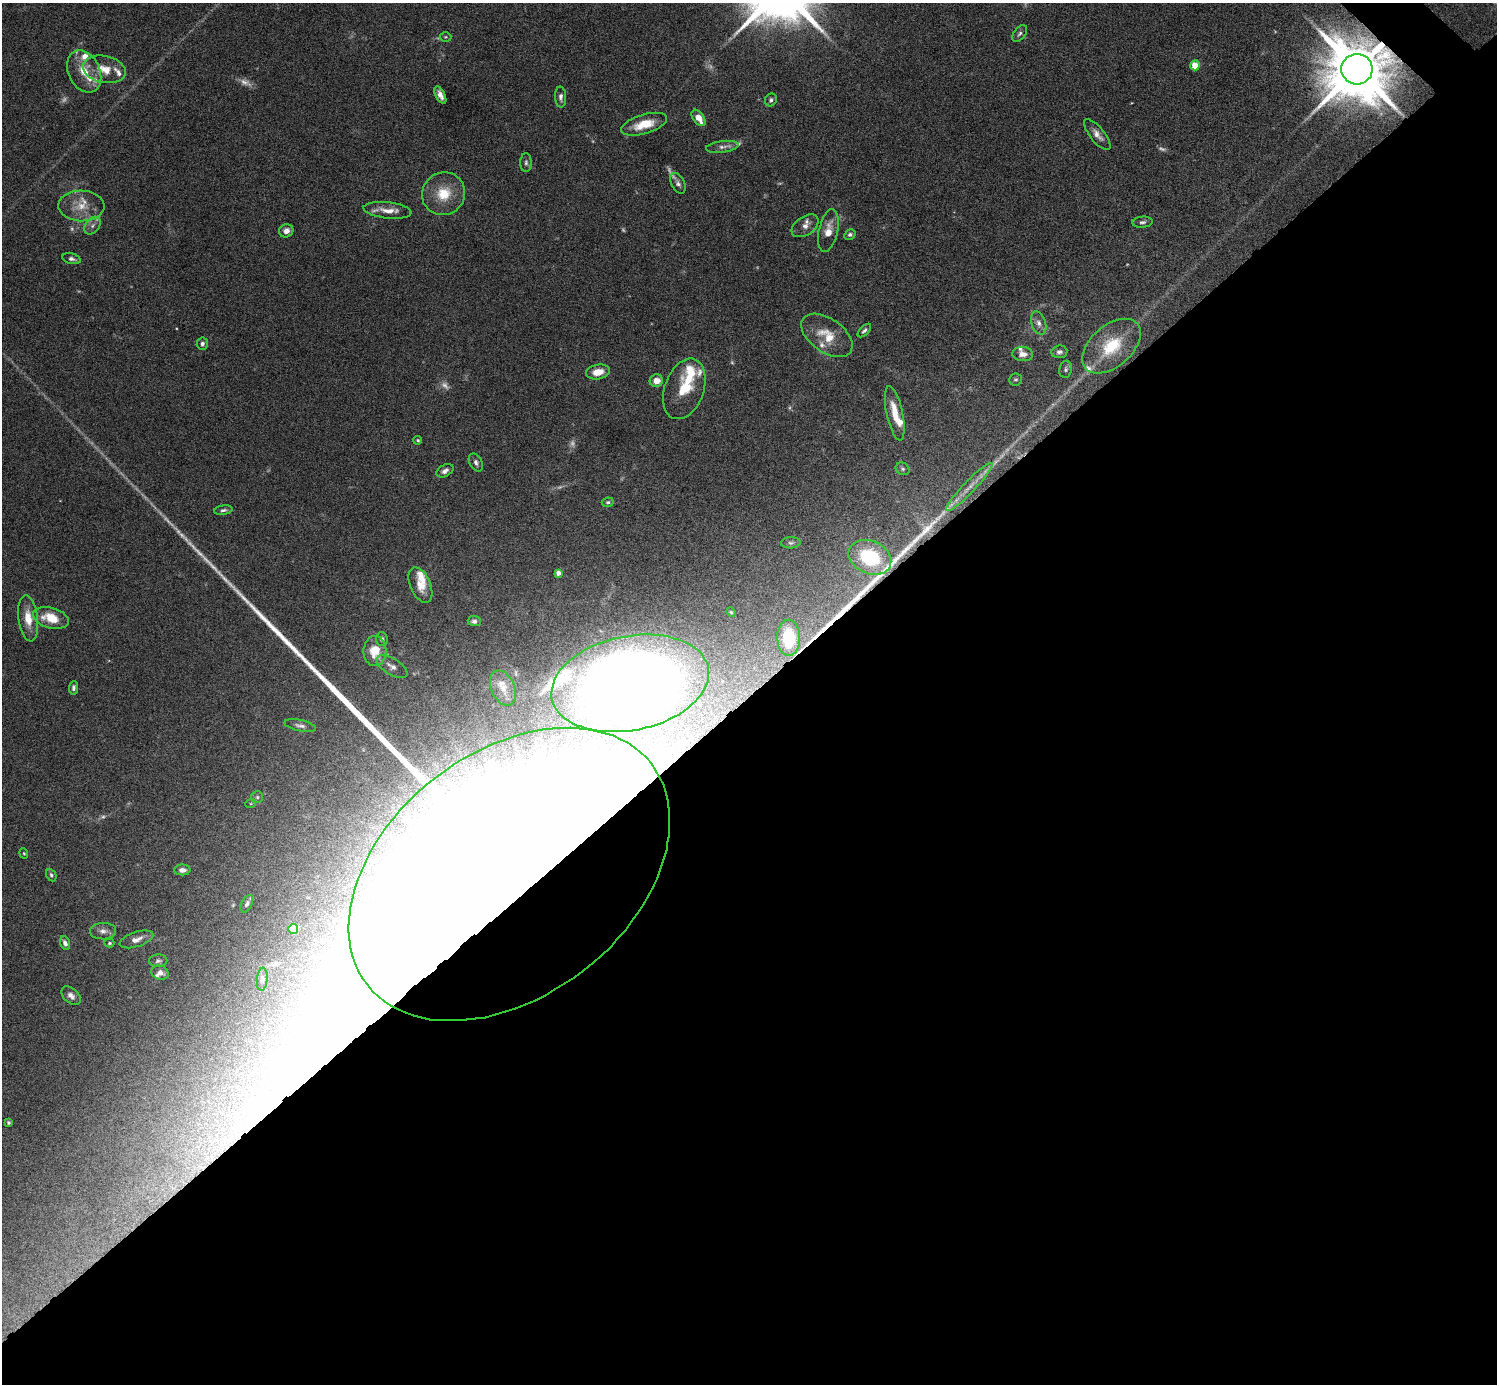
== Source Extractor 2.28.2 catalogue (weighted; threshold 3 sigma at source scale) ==
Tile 15 of 4 x 4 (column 3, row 4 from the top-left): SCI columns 2994-4488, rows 300-1681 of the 5985 x 5985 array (HDU 1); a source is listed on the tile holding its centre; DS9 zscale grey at full resolution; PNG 1499 x 1386 px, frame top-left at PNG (2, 3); each listed source drawn as its Kron ellipse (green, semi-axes under 4 px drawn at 4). Shown black and unused: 50% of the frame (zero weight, under 6 of 12 exposures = <1% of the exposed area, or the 3 px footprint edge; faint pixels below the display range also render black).
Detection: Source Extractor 2.28.2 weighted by HDU 2 'WHT'; one run over the whole footprint, this tile lists its part. Background 0.0755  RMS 0.0035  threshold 0.0144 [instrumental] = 3 sigma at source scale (4.09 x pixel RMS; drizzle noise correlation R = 1.36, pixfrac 0.8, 0.05/0.05 arcsec/px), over >= 5 px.
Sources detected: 119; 21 too faint to see at this stretch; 2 inside a brighter object's white glare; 3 long thin detections or spike segments (spike, bleed or trail) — neither listed nor drawn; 15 inside a brighter listed object's ellipse — not listed separately; the other 78 listed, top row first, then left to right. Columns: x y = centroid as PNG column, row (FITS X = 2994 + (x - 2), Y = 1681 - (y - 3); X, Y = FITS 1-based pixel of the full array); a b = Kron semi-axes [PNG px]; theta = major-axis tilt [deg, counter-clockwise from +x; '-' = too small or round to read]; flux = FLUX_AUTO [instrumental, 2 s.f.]
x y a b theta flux
1020 33 9 5 52 0.93
445 37 6 5 - 0.46
1195 65 5 4 - 8.2
104 69 21 13 -12 6.7
1357 69 15 15 - 3400
84 71 22 15 -64 8.1
440 95 9 4 -63 1.9
561 97 10 5 -87 1.2
771 100 6 6 - 0.79
698 118 9 5 -55 3.8
644 124 24 9 16 7.6
1097 135 19 7 -51 2.4
722 147 16 5 7 1.9
526 163 9 5 90 0.9
678 183 11 6 -63 1.2
444 194 22 21 - 9.8
81 206 23 15 -2 7
387 210 24 8 -6 4
1142 222 10 5 3 1
92 226 10 7 51 1.4
805 226 15 9 35 2.3
828 230 22 9 78 4.4
286 231 7 6 - 1.9
850 234 6 4 31 0.79
71 259 9 5 -12 1.2
1039 323 12 7 -71 1.6
864 330 8 4 45 0.77
827 335 29 17 -35 8.4
202 344 6 5 - 1
1111 346 34 20 41 15
1059 352 8 6 7 1
1023 354 10 7 -4 2.3
1066 369 8 6 81 0.83
598 372 12 7 11 4.6
1015 379 6 6 - 0.69
656 381 7 6 - 3.1
684 389 31 19 70 12
895 413 27 8 -77 6.4
418 440 4 4 - 0.48
476 462 10 6 -63 1.2
903 469 7 6 - 0.7
445 471 9 5 29 1.4
969 487 33 6 46 4.4
608 502 6 4 8 0.59
223 510 9 4 8 0.85
791 543 10 5 4 0.91
870 557 22 16 -24 25
558 573 4 4 - 1.6
420 585 19 10 -67 4.2
731 612 5 4 - 0.36
28 618 23 9 -83 5.9
51 618 18 10 -15 8.2
474 621 6 5 - 1.1
789 638 18 11 -89 17
382 639 7 6 - 0.73
375 651 15 11 89 6.9
392 666 17 8 -32 2.1
630 683 80 47 11 450
73 688 7 4 83 0.82
503 688 18 11 -66 3.6
300 726 16 5 -12 1.4
257 797 6 6 - 0.65
251 803 5 3 - 0.32
24 853 5 4 - 0.36
182 870 8 5 1 1.5
509 874 180 122 38 6400
51 875 7 5 -64 0.7
247 904 9 5 64 0.89
293 929 5 5 - 11
103 931 13 8 2 1.8
136 939 17 7 18 2.5
65 943 7 5 -69 1.3
109 943 5 4 - 0.43
158 961 9 6 4 0.88
160 973 9 7 -18 1.5
262 979 11 5 84 1.1
71 996 11 7 -42 1.7
8 1123 4 3 - 0.55
Overlapping masked pixels (flux is a lower limit): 4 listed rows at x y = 1357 69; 969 487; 630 683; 509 874